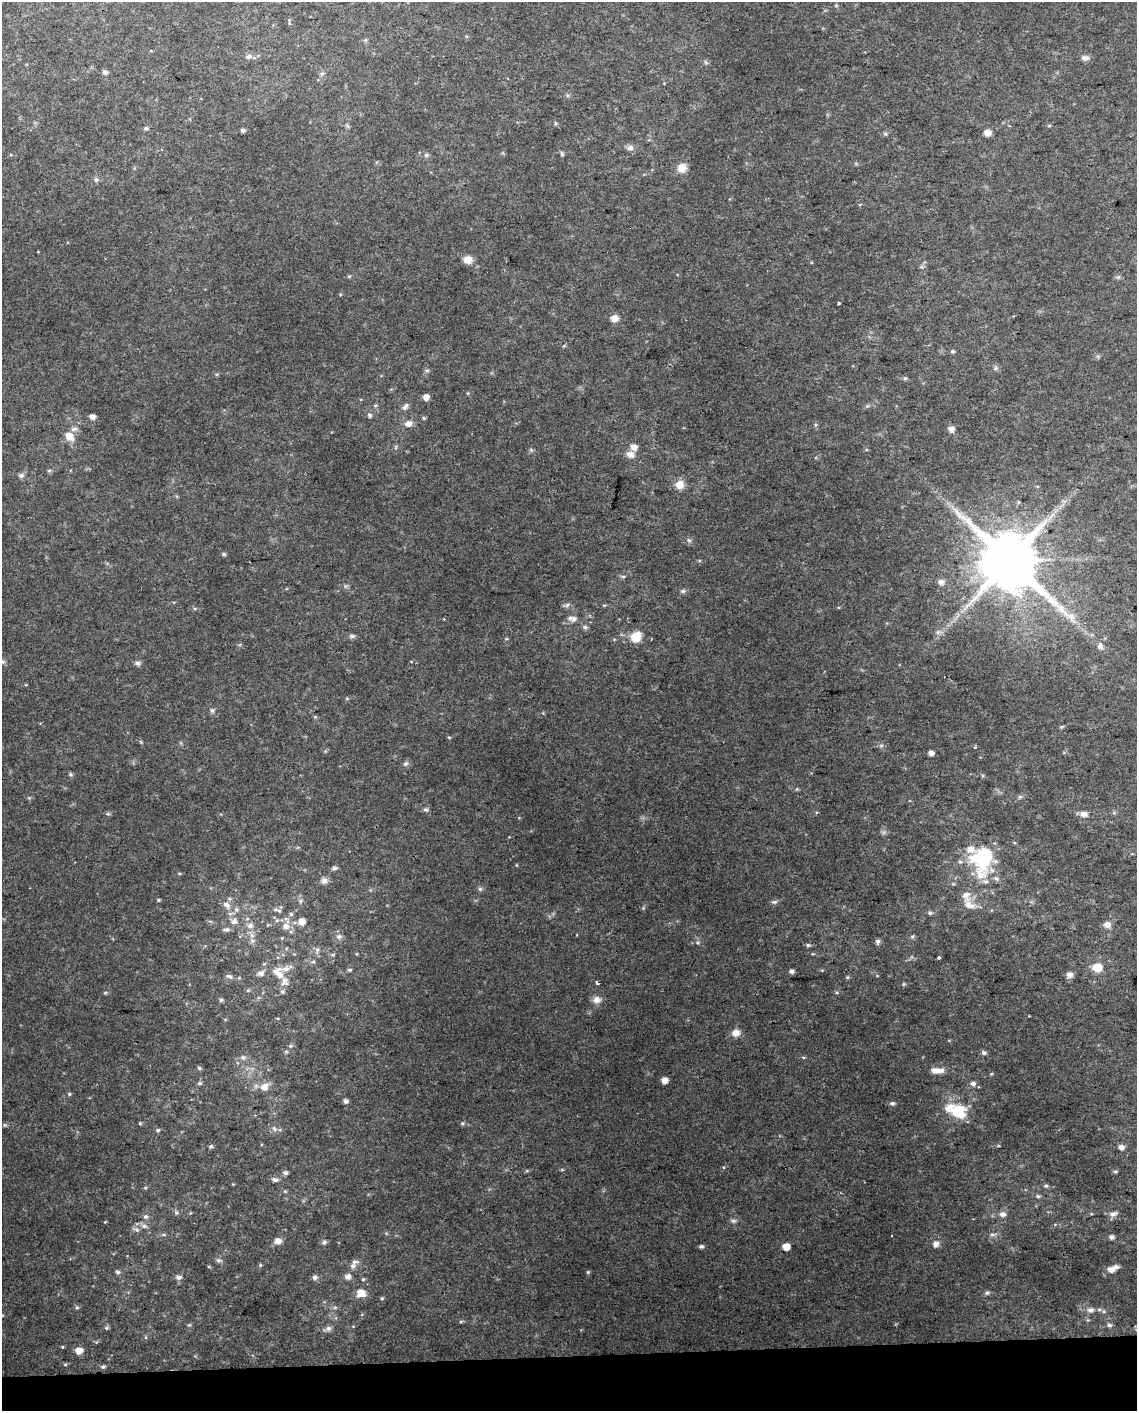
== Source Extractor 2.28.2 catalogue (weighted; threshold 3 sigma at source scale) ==
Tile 10 of 4 x 3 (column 2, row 3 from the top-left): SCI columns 1175-2309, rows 10-1418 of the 4618 x 4284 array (HDU 1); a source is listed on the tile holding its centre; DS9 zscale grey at full resolution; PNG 1139 x 1413 px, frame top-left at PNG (2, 2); no overlay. Shown black and unused: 4% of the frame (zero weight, under 2 of 3 exposures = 2% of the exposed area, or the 3 px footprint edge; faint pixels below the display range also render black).
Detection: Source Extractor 2.28.2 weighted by HDU 2 'WHT'; one run over the whole footprint, this tile lists its part. Background 0.0735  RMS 0.013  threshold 0.059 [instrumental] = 3 sigma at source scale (4.5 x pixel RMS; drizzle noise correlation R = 1.50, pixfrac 1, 0.0396/0.0396 arcsec/px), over >= 5 px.
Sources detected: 174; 2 inside a brighter object's white glare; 1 long thin detection or spike segment (spike, bleed or trail) — not listed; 8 inside a brighter listed object's ellipse — not listed separately; the other 163 listed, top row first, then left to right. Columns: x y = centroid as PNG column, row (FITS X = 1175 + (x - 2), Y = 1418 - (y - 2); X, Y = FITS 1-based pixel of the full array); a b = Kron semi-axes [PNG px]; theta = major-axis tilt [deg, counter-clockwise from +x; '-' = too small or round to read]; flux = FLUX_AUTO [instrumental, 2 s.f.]
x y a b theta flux
365 40 6 4 89 1.8
151 51 5 3 - 0.96
249 56 8 6 31 3.8
1085 58 10 7 -1 4.6
105 72 7 6 - 3.3
146 128 5 5 - 2.4
243 130 5 5 - 2.6
987 133 7 7 - 7.4
630 148 9 8 - 4.7
562 154 6 4 -89 1.8
10 155 4 3 - 1.7
426 155 5 5 - 2.3
682 168 11 10 - 12
96 180 6 5 - 2.6
38 252 3 2 - 0.89
468 260 10 9 - 9.7
839 303 3 3 - 1.4
614 318 8 7 - 9.7
953 351 5 4 - 2.1
996 368 7 4 88 2.2
427 370 6 4 18 1.9
905 378 5 5 - 1.9
426 397 5 5 - 8.8
405 407 10 6 57 4.7
370 415 6 6 - 2.8
92 417 5 5 - 6.2
424 418 5 4 - 1.6
408 424 10 7 15 7.7
815 425 6 4 72 1.6
74 429 10 5 12 4.2
951 429 5 5 - 8.6
69 436 10 8 -46 13
634 447 8 7 - 8.2
630 454 10 8 -25 8.5
49 471 6 4 0 1.6
21 475 7 6 - 3.8
680 484 10 9 - 13
688 540 6 4 -71 2.1
224 554 6 5 - 2
1009 561 17 14 -37 10000
623 576 6 4 0 1.9
941 582 8 8 - 4.3
683 591 7 5 19 2.4
567 605 6 6 - 3.1
573 618 13 7 -7 6.4
585 627 7 6 - 3
938 632 6 5 - 3
352 636 8 5 -1 2.9
636 637 12 10 53 20
1100 646 9 8 - 5.5
3 662 7 4 -19 2.4
137 663 7 6 - 3.5
212 710 6 5 - 2.3
976 747 3 2 - 2.4
931 753 4 4 - 6.1
405 764 6 6 - 3.1
70 774 6 4 -71 1.8
1020 797 6 5 - 2.4
426 809 7 5 -1 2.5
1084 814 9 7 -1 6.5
970 849 18 13 -24 16
986 854 44 13 79 59
960 862 6 4 0 2.1
335 868 7 5 -6 3
996 878 8 6 -24 4
324 881 9 8 - 5.6
480 889 6 5 - 2.4
966 896 22 11 -74 16
158 900 4 3 - 1.6
775 902 7 5 18 2.7
226 905 11 7 -33 7.2
279 911 8 5 -14 3.2
930 913 6 5 - 2.5
291 914 5 5 - 2.3
302 921 6 6 - 11
234 922 9 7 46 6.2
1107 924 9 8 - 7.1
250 926 8 7 - 5.6
286 926 9 8 - 8.9
226 929 8 6 9 3.6
252 935 7 6 - 4.6
912 936 6 4 0 2
339 937 8 7 - 4.4
878 941 6 6 - 3.3
808 945 6 5 - 2.2
317 950 10 5 -88 3.7
333 954 5 3 - 1.6
939 957 3 3 - 5.9
313 962 6 3 18 1.6
1097 967 6 5 - 44
350 970 6 4 2 2
791 971 5 4 - 4.3
261 973 8 6 24 5.7
279 975 16 8 -86 14
1070 975 6 5 - 8.1
229 976 11 5 -21 3.9
597 983 4 3 - 3.2
248 990 6 4 18 1.5
282 992 6 6 - 2.6
221 1000 5 5 - 2.1
597 1000 10 9 - 7.7
736 1033 10 8 14 8.6
290 1046 6 4 0 2.1
984 1053 6 5 - 3
803 1057 5 3 - 1.2
243 1058 8 6 -3 4.3
199 1068 6 5 - 2.1
936 1071 14 6 1 12
664 1080 5 5 - 10
200 1083 5 4 - 2.4
973 1084 6 5 - 4.4
264 1087 12 11 - 11
69 1094 5 4 - 1.6
346 1101 5 4 - 4.1
892 1103 6 5 - 3.1
958 1111 17 14 -15 42
140 1123 5 4 - 1.3
462 1123 6 5 - 2
274 1129 7 4 -45 2.8
158 1130 5 5 - 2.2
211 1146 5 4 - 2.2
1121 1147 5 5 - 6.2
1115 1171 6 4 19 2
285 1173 6 5 - 3.3
275 1180 8 5 -12 3.9
1046 1186 6 5 - 2.3
145 1188 5 3 - 1.4
1038 1196 6 5 - 2.3
176 1212 6 5 - 2.2
1002 1214 8 6 0 5.6
1113 1214 11 6 23 6.1
146 1216 6 6 - 3.2
733 1221 8 5 6 3
144 1226 7 6 - 4.1
137 1230 6 5 - 3.1
992 1234 7 4 0 2.6
1111 1237 5 5 - 4.3
278 1241 8 7 - 7.6
324 1242 7 5 27 2.8
936 1244 6 5 - 6.9
701 1246 6 4 11 2.8
786 1247 5 5 - 20
218 1260 7 6 - 3.4
260 1265 4 4 - 1.5
353 1266 9 7 87 5.5
1111 1270 8 6 13 8.7
118 1272 6 4 -15 2.8
588 1272 5 4 - 1.6
179 1277 7 5 15 4.2
315 1277 7 6 - 3.5
348 1277 6 6 - 6.4
363 1279 5 4 - 1.5
361 1293 8 6 -15 16
987 1293 6 5 - 2.8
77 1307 5 4 - 2
1090 1310 8 7 - 5.9
461 1321 5 3 - 1.4
1109 1325 8 5 -11 2.8
107 1328 6 4 21 2
328 1328 8 7 - 4.3
62 1347 4 4 - 1.2
79 1351 6 5 - 12
103 1367 5 4 - 2.5